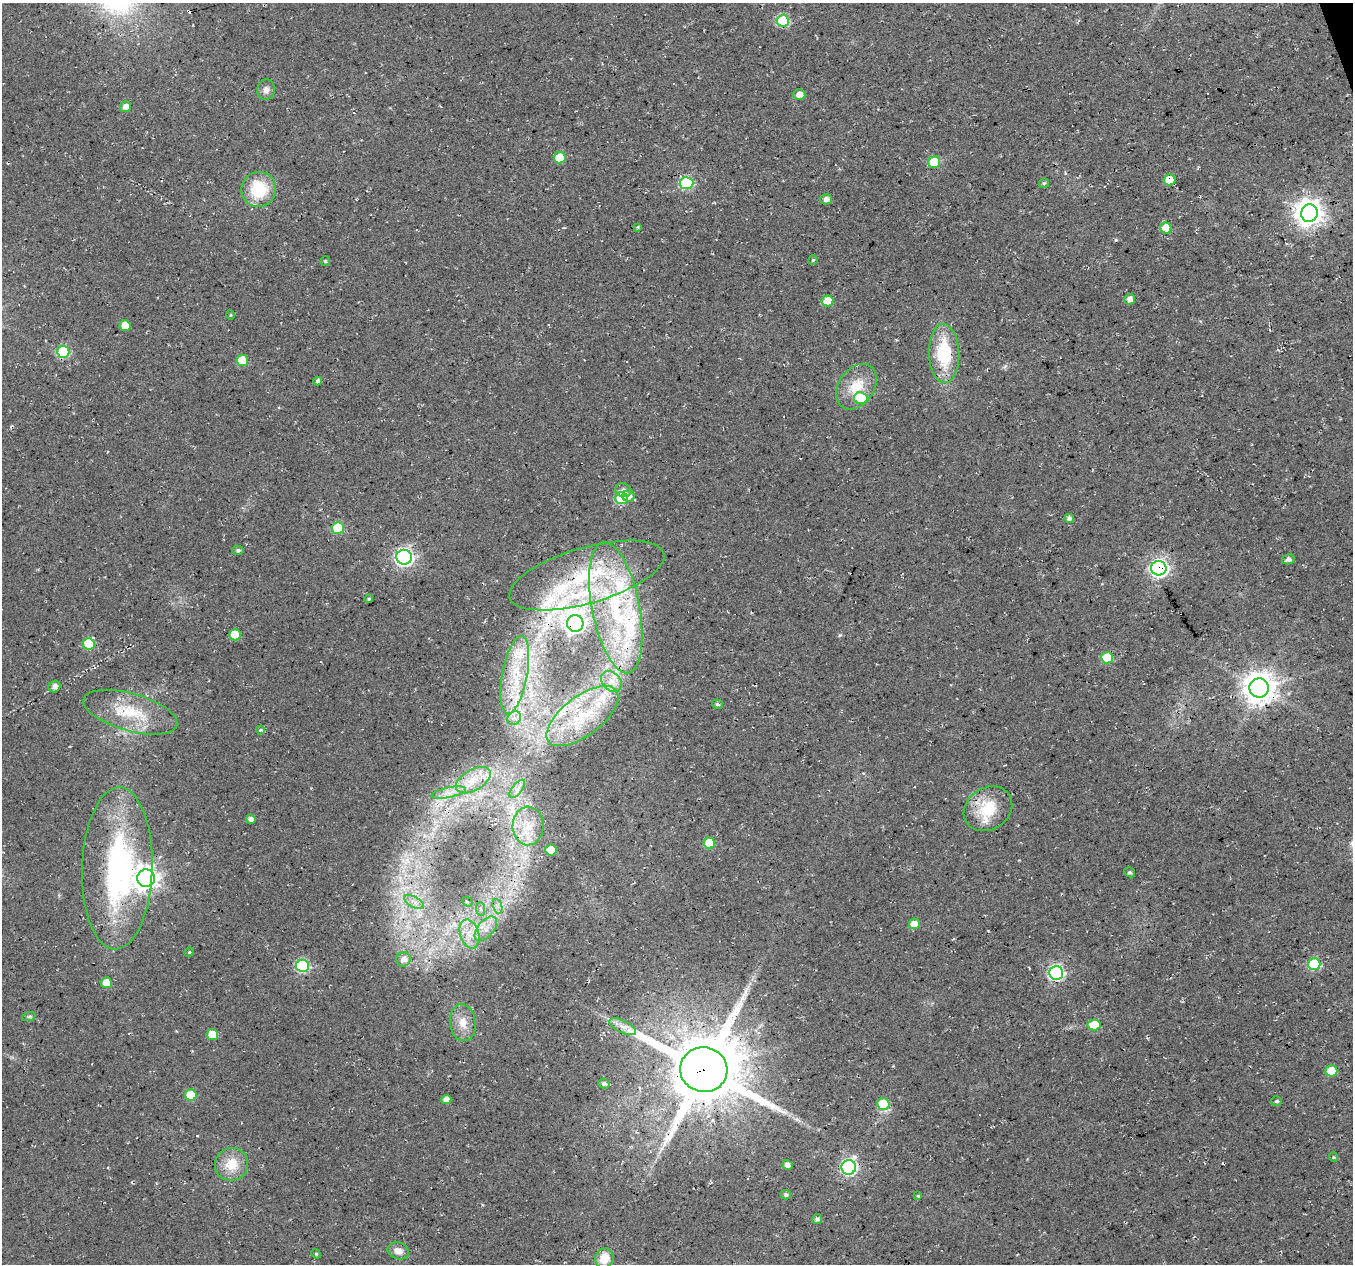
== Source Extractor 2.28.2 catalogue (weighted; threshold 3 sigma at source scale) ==
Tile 10 of 4 x 4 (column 2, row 3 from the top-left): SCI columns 1355-2705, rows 1381-2642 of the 5408 x 5234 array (HDU 1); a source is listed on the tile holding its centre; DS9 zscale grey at full resolution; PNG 1355 x 1266 px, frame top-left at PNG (2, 3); each listed source drawn as its Kron ellipse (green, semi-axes under 4 px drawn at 4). Shown black and unused: <1% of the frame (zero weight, under 3 of 4 exposures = <1% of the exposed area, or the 3 px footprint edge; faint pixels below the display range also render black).
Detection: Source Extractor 2.28.2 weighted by HDU 2 'WHT'; one run over the whole footprint, this tile lists its part. Background 0.0181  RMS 0.0054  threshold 0.0244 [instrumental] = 3 sigma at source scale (4.5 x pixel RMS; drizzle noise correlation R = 1.50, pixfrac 1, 0.0396/0.0396 arcsec/px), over >= 5 px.
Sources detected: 112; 1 inside a brighter object's white glare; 3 cosmic-ray / hot-pixel residue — neither listed nor drawn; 11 inside a brighter listed object's ellipse — not listed separately; the other 97 listed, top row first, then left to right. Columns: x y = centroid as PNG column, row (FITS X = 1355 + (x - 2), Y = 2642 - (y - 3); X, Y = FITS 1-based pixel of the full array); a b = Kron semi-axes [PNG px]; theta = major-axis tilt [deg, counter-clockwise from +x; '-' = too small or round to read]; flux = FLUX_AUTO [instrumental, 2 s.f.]
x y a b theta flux
783 21 6 6 - 43
266 90 10 8 77 2.8
799 94 6 5 - 3.6
125 107 5 5 - 3.5
560 158 6 5 - 13
934 162 6 5 - 24
1170 180 6 5 - 17
686 183 7 6 - 51
1044 183 5 4 - 0.81
259 189 18 17 - 24
826 199 6 5 - 2.7
1309 213 9 8 - 520
638 227 4 3 - 0.6
1166 228 5 5 - 11
813 260 5 4 - 0.7
325 261 5 4 - 0.72
1130 299 5 5 - 3.6
827 301 6 5 - 11
230 315 5 3 - 0.52
125 326 5 5 - 10
63 352 6 6 - 42
944 353 29 15 -88 31
242 361 6 5 - 17
318 381 4 4 - 1.8
856 387 25 18 55 15
861 398 7 6 - 21
623 490 8 7 - 2.5
629 496 6 6 - 2.9
621 498 6 6 - 32
1069 518 5 4 - 2
338 528 6 6 - 29
238 550 5 5 - 1.4
404 557 8 7 - 200
1288 559 6 5 - 1.9
1159 568 7 7 - 200
587 575 80 28 16 70
369 599 4 3 - 0.76
616 608 67 23 -79 70
575 623 8 8 - 310
235 635 6 5 - 16
89 644 6 6 - 23
1107 658 6 5 - 21
515 675 40 12 79 21
611 681 11 9 -46 4.1
54 687 6 5 - 2.6
1259 688 10 9 - 860
717 704 6 4 -15 1.1
130 712 49 19 -16 26
582 716 42 19 37 32
514 718 7 6 - 2.4
260 730 4 4 - 0.63
473 780 19 10 30 8.4
517 789 11 5 52 2.1
449 793 17 5 12 4
988 809 25 21 33 21
251 819 5 4 - 2.9
528 826 19 15 87 10
709 843 6 5 - 13
551 850 6 5 - 16
117 868 81 35 88 120
1130 872 6 5 - 1.2
146 878 9 8 - 450
414 902 11 5 -28 2.7
467 902 5 3 - 0.82
497 906 7 4 -72 1.8
480 909 7 4 -88 1.3
914 924 5 5 - 6.8
486 929 14 8 49 5.6
469 934 15 9 -74 7.3
189 952 5 4 - 0.66
403 959 7 7 - 3.9
1314 964 6 6 - 43
302 966 6 6 - 59
1056 973 7 7 - 120
106 983 5 5 - 7.3
29 1016 7 4 19 0.92
463 1023 18 13 -84 8
1094 1025 6 5 - 17
623 1027 15 6 -27 4.1
212 1035 6 5 - 11
704 1070 24 22 -10 5100
1331 1071 6 5 - 15
604 1083 6 5 - 1.7
191 1095 6 5 - 15
446 1100 5 4 - 3.8
1276 1101 5 5 - 1.1
883 1104 6 6 - 24
1333 1157 5 3 - 0.49
231 1164 17 16 - 12
788 1165 5 4 - 2.6
849 1167 7 7 - 130
786 1195 5 5 - 1.5
918 1196 4 4 - 0.55
817 1219 5 5 - 1.8
398 1251 11 8 -18 3.8
316 1254 5 4 - 0.63
604 1258 10 9 - 10
Overlapping masked pixels (flux is a lower limit): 11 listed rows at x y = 783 21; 1170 180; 1166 228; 1159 568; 587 575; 575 623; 515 675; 1259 688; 117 868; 146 878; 704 1070